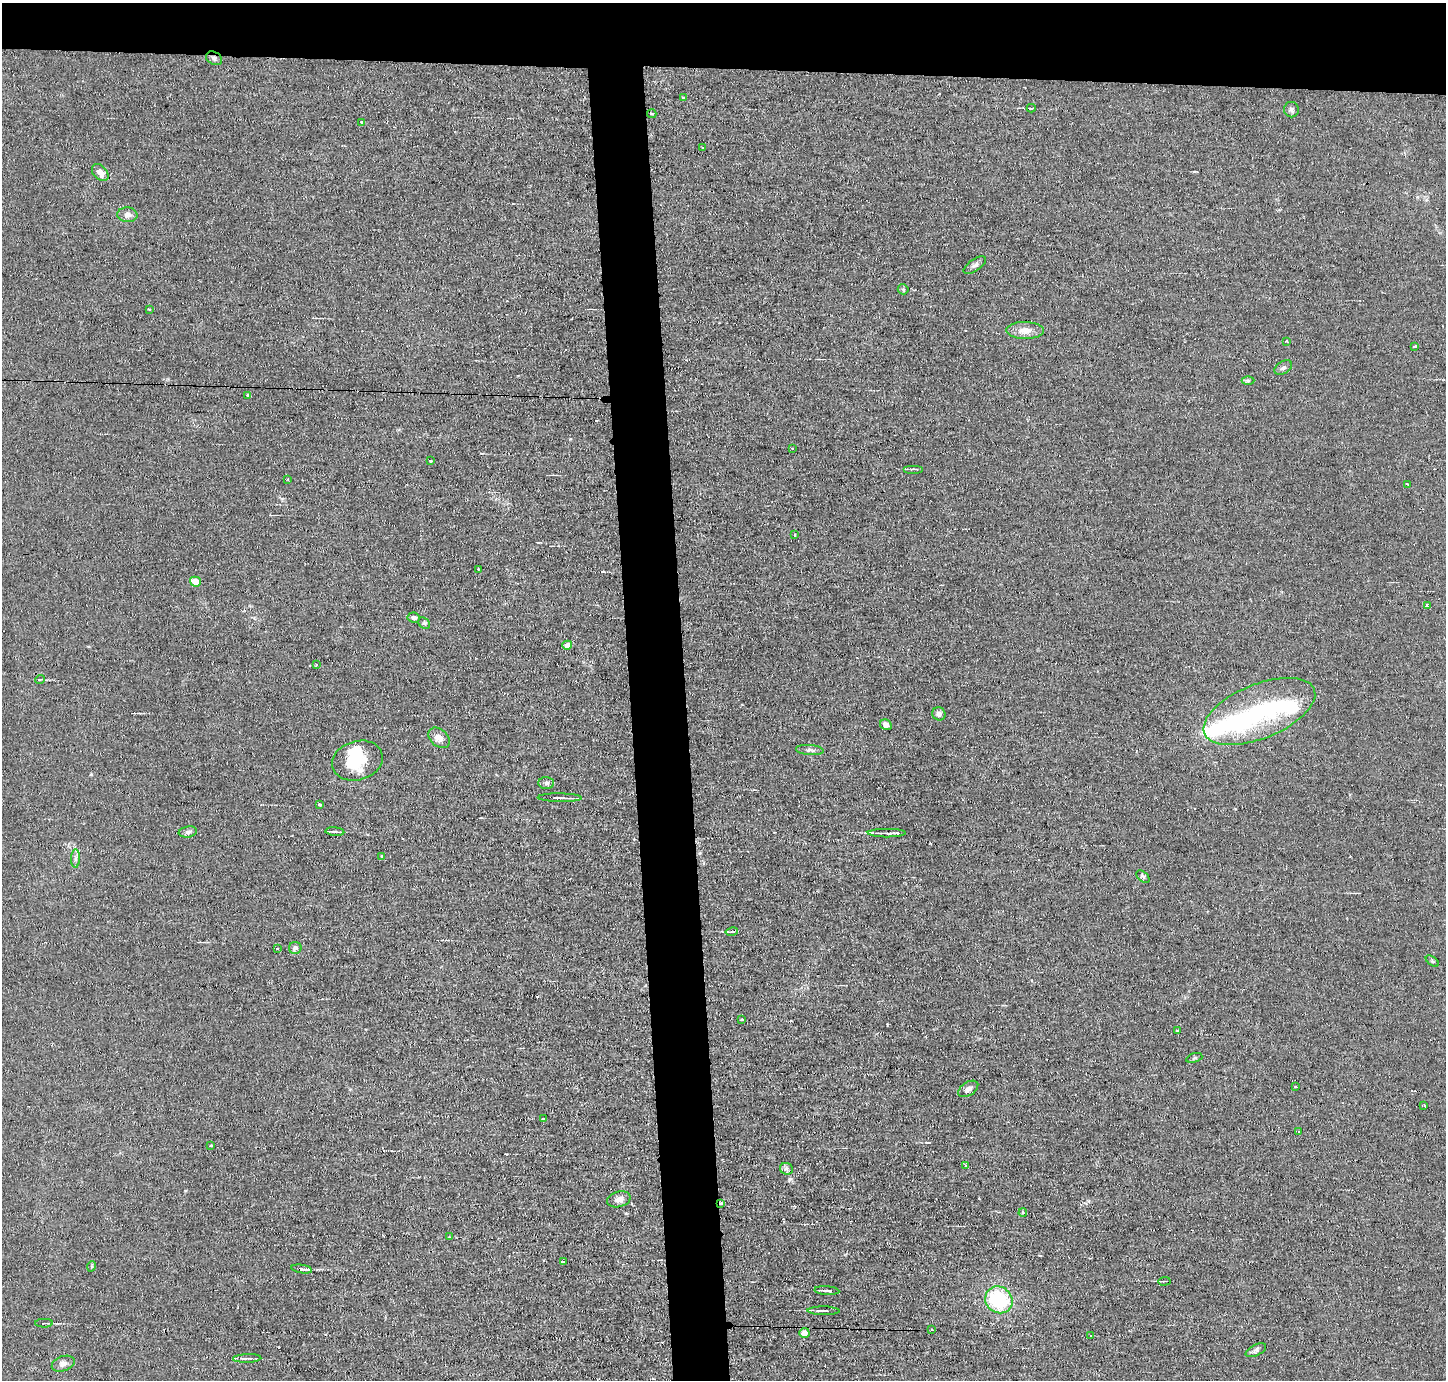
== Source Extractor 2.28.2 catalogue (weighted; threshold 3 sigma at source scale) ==
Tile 2 of 3 x 3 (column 2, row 1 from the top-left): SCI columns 1446-2889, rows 2839-4216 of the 4334 x 4301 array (HDU 1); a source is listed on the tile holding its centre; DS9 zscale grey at full resolution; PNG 1448 x 1382 px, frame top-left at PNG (2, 3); each listed source drawn as its Kron ellipse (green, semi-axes under 4 px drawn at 4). Shown black and unused: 9% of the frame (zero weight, under 2 of 3 exposures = <1% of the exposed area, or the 3 px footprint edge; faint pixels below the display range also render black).
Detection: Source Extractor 2.28.2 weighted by HDU 2 'WHT'; one run over the whole footprint, this tile lists its part. Background 0.0437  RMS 0.0066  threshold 0.0296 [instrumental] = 3 sigma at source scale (4.5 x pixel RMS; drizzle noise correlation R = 1.50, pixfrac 1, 0.05/0.05 arcsec/px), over >= 5 px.
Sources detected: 93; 3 inside a brighter object's white glare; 8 cosmic-ray / hot-pixel residue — neither listed nor drawn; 2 inside a brighter listed object's ellipse — not listed separately; the other 80 listed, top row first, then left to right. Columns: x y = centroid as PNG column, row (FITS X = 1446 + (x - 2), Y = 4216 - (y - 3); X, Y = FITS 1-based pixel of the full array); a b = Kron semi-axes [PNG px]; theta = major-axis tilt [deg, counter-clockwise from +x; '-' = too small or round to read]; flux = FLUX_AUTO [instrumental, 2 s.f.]
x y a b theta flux
214 58 8 6 -29 1.7
683 97 3 3 - 1.5
1031 108 4 3 - 0.97
1291 110 8 7 - 1.8
652 114 4 3 - 0.9
362 122 3 3 - 0.93
702 148 4 3 - 0.53
100 173 10 6 -48 4.9
127 215 10 7 -5 3.6
975 265 13 5 34 2.3
903 289 5 5 - 0.94
149 309 4 2 - 0.58
1025 330 18 8 0 6.4
1287 342 3 3 - 5
1415 346 3 3 - 1.3
1283 368 9 6 31 1.8
1248 381 6 4 0 0.92
248 395 4 3 - 2.4
792 448 3 2 - 0.73
430 461 3 3 - 1.1
913 469 10 2 0 1
288 479 3 2 - 0.8
1408 484 3 2 - 1.1
795 535 3 3 - 0.53
478 569 3 2 - 0.8
195 582 5 5 - 9.6
1427 606 3 3 - 1.1
414 618 6 5 - 2.6
424 623 6 5 - 1
567 645 5 4 - 4.9
316 665 3 2 - 0.98
40 679 5 3 - 0.59
1259 711 59 27 22 79
939 714 7 6 - 2.2
886 725 6 5 - 3.2
439 738 12 8 -40 5.1
810 750 14 5 -4 2
357 761 26 19 17 23
546 783 8 6 -3 1.7
560 798 22 3 -1 2.9
319 804 4 3 - 1.4
188 832 9 5 9 2
335 832 9 3 -5 1.3
887 833 19 3 0 4.6
382 857 3 3 - 1.8
75 859 9 4 90 2
1143 877 7 5 -40 1.2
732 932 6 3 10 1.1
295 948 6 6 - 2.5
278 949 3 3 - 4.3
1432 961 7 4 -37 0.91
742 1020 3 3 - 1.5
1177 1031 4 2 - 0.6
1194 1058 8 4 18 1
1295 1087 3 2 - 0.99
968 1089 11 6 33 2.7
1424 1105 3 3 - 1.4
543 1119 3 2 - 1.4
1298 1132 3 2 - 0.84
211 1146 3 3 - 1.8
965 1166 3 3 - 1.6
786 1169 6 6 - 1.8
619 1199 12 7 14 4
721 1203 3 2 - 3.9
1023 1213 4 3 - 0.95
449 1237 4 2 - 0.6
563 1262 3 2 - 0.85
92 1266 5 3 - 0.66
302 1269 10 4 -9 2.3
1164 1281 6 2 3 0.68
827 1291 12 2 -4 1.8
999 1300 14 13 - 46
823 1311 16 3 -1 2.5
44 1323 9 4 1 1.7
932 1330 3 2 - 1
804 1333 5 5 - 4.6
1091 1335 3 2 - 0.89
1256 1350 11 5 26 1.8
247 1358 14 3 2 1.8
63 1364 12 7 20 3.2
Overlapping masked pixels (flux is a lower limit): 3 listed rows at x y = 214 58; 721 1203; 302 1269
Unlisted compact peaks at least as high as the median listed source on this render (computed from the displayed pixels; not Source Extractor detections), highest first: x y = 790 1179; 570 439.